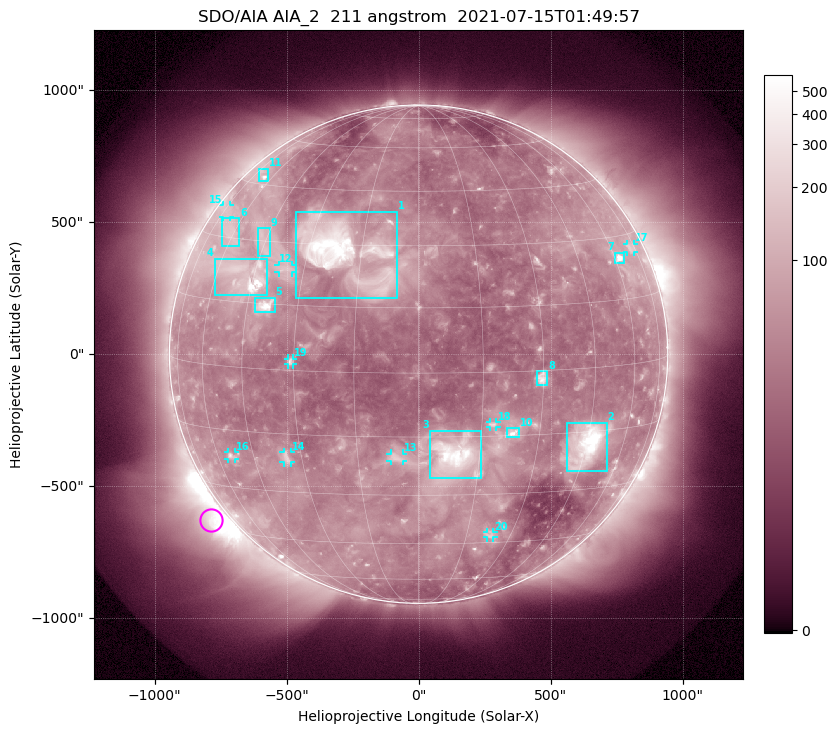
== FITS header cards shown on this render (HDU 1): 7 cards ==
TELESCOP= 'SDO/AIA '           / For AIA: SDO/AIA
INSTRUME= 'AIA_2   '           / For AIA: AIA_ATA1, AIA_ATA2, AIA_ATA3 or AIA_AT
WAVELNTH=                  211 / [angstrom] Wavelength
WAVEUNIT= 'angstrom'           / Wavelength unit: angstrom
DATE-OBS= '2021-07-15T01:49:57.626' / [ISO] Date when observation started; ISO 8
CTYPE1  = 'HPLN-TAN'           / CTYPE1: HPLN
CTYPE2  = 'HPLT-TAN'           / CTYPE2: HPLT

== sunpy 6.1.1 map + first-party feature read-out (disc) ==
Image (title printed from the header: SDO/AIA AIA_2  211 angstrom  2021-07-15T01:49:57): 1024 x 1024 px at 2.4 arcsec/px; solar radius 944 arcsec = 393 px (full disc in frame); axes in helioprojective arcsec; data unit not stated in the header (colour bar unlabelled)
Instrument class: DISC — disc imager (sunpy class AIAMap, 211 A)
Bright regions (active regions / flare kernels): reference = the median radial profile (limb darkening/brightening removed); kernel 9 px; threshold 5 sigma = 97.6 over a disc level ~45.5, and >= 1.15x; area >= 12 px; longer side >= 9 px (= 22 arcsec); searched inside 0.97 R_sun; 21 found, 20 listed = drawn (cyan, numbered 1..; 9 of them under ~33 arcsec drawn as corner ticks so the feature stays visible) (cap 20 boxes per figure: the strongest are kept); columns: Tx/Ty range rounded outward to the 5 arcsec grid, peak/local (2 s.f.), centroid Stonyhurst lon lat
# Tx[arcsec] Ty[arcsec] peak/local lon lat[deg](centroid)
1 -465..-80 210..540 16 -20 +28
2 560..715 -445..-260 20 +45 -18
3 40..240 -470..-290 13 +9 -20
4 -775..-570 220..365 13 -48 +21
5 -620..-545 155..215 14 -39 +15
6 -750..-680 410..515 3.6 -62 +32
7 745..780 345..385 13 +62 +25
8 445..490 -115..-65 6.7 +30 -2
9 -610..-565 370..480 3.7 -46 +30
10 335..385 -315..-280 8.3 +23 -14
11 -605..-565 655..705 5.1 -67 +47
12 -530..-480 310..340 3.8 -36 +24
13 -105..-60 -405..-375 4 -5 -20
14 -510..-485 -410..-370 3.8 -34 -21
15 -740..-715 520..565 2.8 -72 +36
16 -725..-695 -395..-370 4.9 -54 -21
17 790..815 385..420 3.3 +72 +27
18 270..295 -275..-255 4.2 +18 -12
19 -495..-475 -40..-15 4.1 -31 +2
20 260..285 -695..-675 3.8 +23 -42
Off-limb structures (1.02-1.3 R_sun): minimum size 162 px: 4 found; the strongest spans PA ~110..155 deg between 1.02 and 1.3 R_sun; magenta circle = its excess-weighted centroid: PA ~130 deg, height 1.07 R_sun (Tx ~-785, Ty ~-630 arcsec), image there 6.3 x the reference